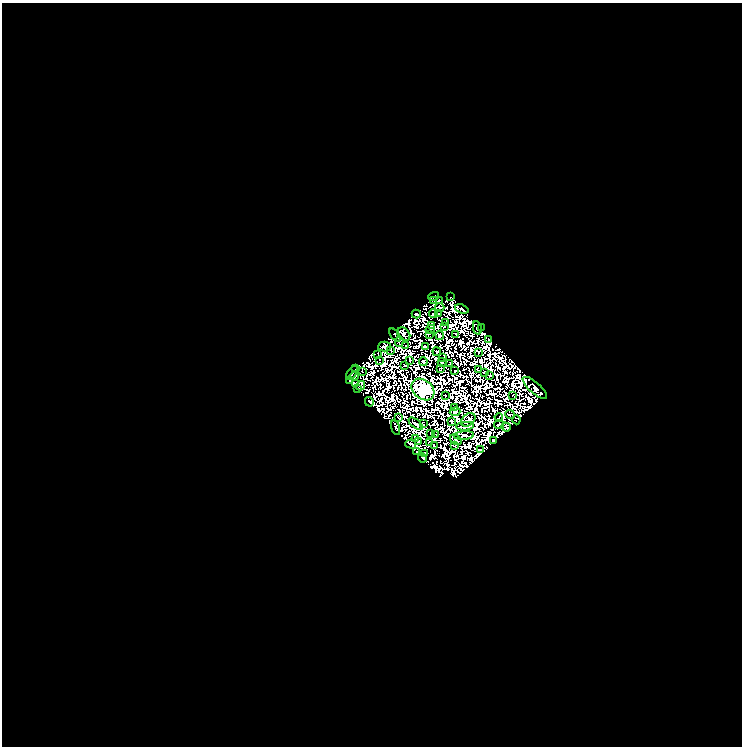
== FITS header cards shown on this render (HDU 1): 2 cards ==
NAXIS1  =                  740
NAXIS2  =                  744

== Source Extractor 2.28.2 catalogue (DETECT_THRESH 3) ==
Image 740 x 744 px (HDU 1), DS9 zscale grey, 1 PNG px = 1 image px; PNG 744 x 748 px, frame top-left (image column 1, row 744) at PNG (2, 3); each listed source drawn as its Kron ellipse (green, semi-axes under 4 px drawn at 4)
Background 0.0438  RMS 3.1e-05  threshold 9.16e-05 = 3 sigma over >= 5 px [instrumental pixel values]
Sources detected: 220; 137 with non-positive FLUX_AUTO (blend fragments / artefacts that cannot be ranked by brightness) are neither listed nor drawn; the other 83 listed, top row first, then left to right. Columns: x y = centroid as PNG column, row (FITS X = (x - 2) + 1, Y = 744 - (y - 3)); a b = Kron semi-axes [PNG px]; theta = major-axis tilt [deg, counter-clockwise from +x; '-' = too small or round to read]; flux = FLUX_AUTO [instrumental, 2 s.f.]
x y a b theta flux
434 297 6 3 18 2.2
451 297 3 2 - 1.1
439 300 3 2 - 0.9
434 301 3 3 - 0.21
440 307 5 2 - 0.23
462 309 7 3 -22 2.9
439 313 3 2 - 0.87
416 314 4 2 - 1.8
433 314 4 2 - 0.33
446 323 2 2 - 1.1
431 325 4 3 - 3
444 327 2 2 - 0.54
477 328 7 3 -79 0.19
481 328 2 2 - 1.1
430 329 5 2 - 0.53
404 334 7 5 -46 0.7
429 334 3 2 - 0.27
456 334 2 2 - 1.3
395 335 7 2 -51 2.6
440 335 4 3 - 2.8
489 339 2 2 - 1.5
399 341 5 3 - 1.1
406 346 2 2 - 0.39
384 347 6 5 - 1.2
425 347 4 3 - 2.3
391 351 4 2 - 0.78
437 352 4 3 - 0.14
479 352 4 2 - 0.04
378 354 3 2 - 1.4
443 357 3 2 - 0.69
380 360 3 2 - 0.65
410 360 4 2 - 0.089
423 361 4 3 - 0.23
442 362 4 4 - 1.1
450 363 2 2 - 1
405 365 2 2 - 1.6
356 369 4 2 - 1.5
440 369 3 2 - 0.22
478 370 3 2 - 0.064
362 371 2 2 - 2
455 371 3 2 - 1.8
484 372 3 2 - 1.7
352 373 8 4 54 5
490 375 3 2 - 1.4
354 376 5 3 - 0.14
350 381 4 3 - 1.3
356 383 4 2 - 1.2
360 386 5 4 - 2.3
535 388 15 5 -42 11
357 389 3 2 - 3.1
423 390 13 9 -39 1800
445 395 2 2 - 0.85
513 395 2 2 - 1
369 402 5 4 - 3.5
454 408 2 2 - 0.54
455 412 5 3 - 2.3
510 415 5 2 - 1.7
399 417 3 2 - 1.3
499 417 4 2 - 1.1
468 420 8 5 40 0.36
516 420 4 3 - 1.1
451 421 4 2 - 0.79
416 424 8 3 -38 1.5
423 424 3 2 - 0.35
499 424 5 3 - 5.5
465 426 9 3 6 3.6
506 427 5 4 - 0.98
396 428 8 3 -74 0.054
430 433 2 2 - 1.4
435 434 3 2 - 1
464 436 10 3 5 0.4
415 438 3 2 - 2.4
456 440 6 4 -36 1.4
493 441 3 3 - 0.36
419 442 3 3 - 3.3
429 442 2 2 - 0.77
411 444 5 4 - 3.8
454 445 4 2 - 0.095
434 446 3 2 - 0.52
480 450 2 2 - 1.5
416 452 3 2 - 1.4
425 453 4 3 - 0.99
423 458 4 3 - 3
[137 non-positive-flux detections neither listed nor drawn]